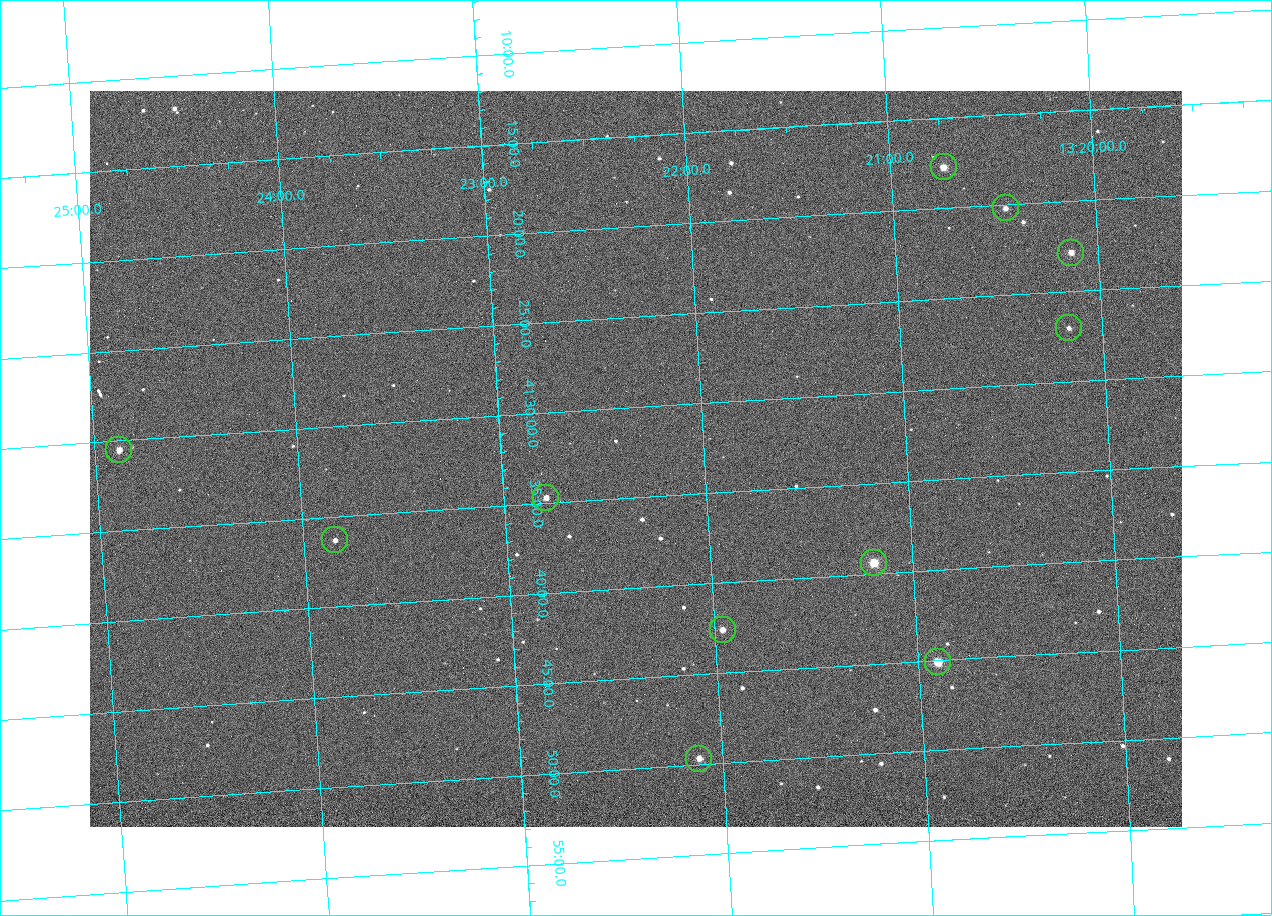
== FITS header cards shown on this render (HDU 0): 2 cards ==
NAXIS1  =                 1092 /fastest changing axis
NAXIS2  =                  736 /next to fastest changing axis

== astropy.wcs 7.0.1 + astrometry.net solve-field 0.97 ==
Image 1092 x 736 px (HDU 0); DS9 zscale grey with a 90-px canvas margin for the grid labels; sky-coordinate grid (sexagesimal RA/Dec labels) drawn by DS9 from the SOLVED WCS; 11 Tycho-2 reference stars matched to detected sources circled (green)
Header WCS: none
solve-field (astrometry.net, Tycho-2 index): SOLVED blind (the file carries no WCS)
Solved WCS: RA---TAN-SIP/DEC--TAN-SIP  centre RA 13:22:20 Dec +41:33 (200.58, +41.55 deg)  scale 3.33 arcsec/px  FOV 60.6' x 40.8'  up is -176 deg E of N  parity flipped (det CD > 0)
(file carries no celestial WCS; the grid is the blind solution)
Tycho-2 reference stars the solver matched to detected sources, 11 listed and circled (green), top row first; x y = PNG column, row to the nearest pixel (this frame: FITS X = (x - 90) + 1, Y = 736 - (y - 91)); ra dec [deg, ICRS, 3 dp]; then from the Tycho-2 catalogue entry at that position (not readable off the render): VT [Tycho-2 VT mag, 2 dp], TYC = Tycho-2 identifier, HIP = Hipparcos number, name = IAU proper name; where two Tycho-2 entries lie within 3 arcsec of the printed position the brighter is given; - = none
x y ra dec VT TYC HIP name
944 167 200.184 +41.295 10.09 3028-392-1 - -
1006 208 200.111 +41.337 11.23 3028-526-1 - -
1071 253 200.033 +41.381 10.52 3028-583-1 - -
1069 328 200.042 +41.450 11.84 3028-482-1 - -
119 450 201.220 +41.509 10.52 3028-1128-1 - -
546 498 200.697 +41.579 10.84 3028-712-1 - -
335 540 200.961 +41.605 11.72 3028-350-1 - -
874 563 200.298 +41.657 8.97 3028-829-1 65162 -
723 630 200.490 +41.710 10.65 3028-870-1 - -
938 662 200.226 +41.752 9.17 3028-789-1 65138 -
699 759 200.528 +41.828 11.02 3028-328-1 - -